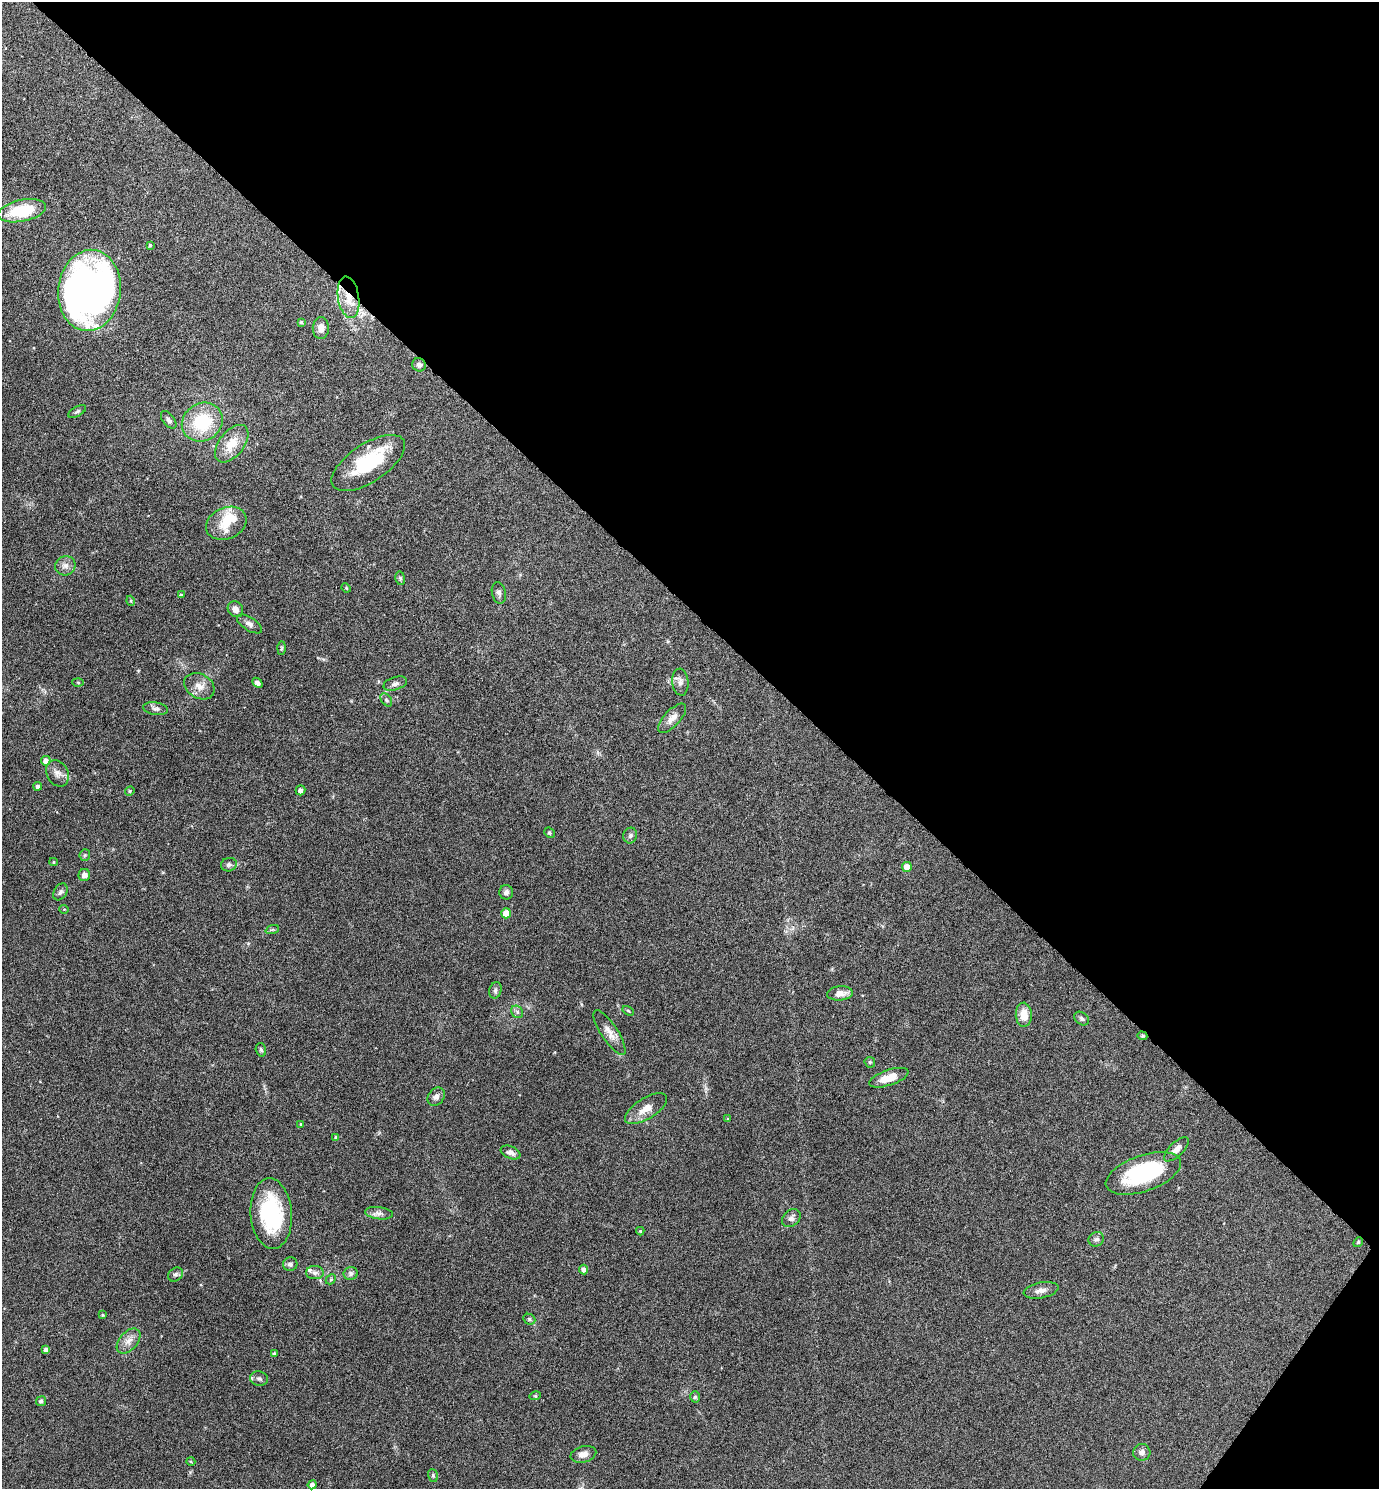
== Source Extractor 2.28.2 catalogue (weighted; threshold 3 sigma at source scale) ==
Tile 8 of 4 x 4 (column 4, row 2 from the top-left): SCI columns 4286-5662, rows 2981-4467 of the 5958 x 5955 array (HDU 1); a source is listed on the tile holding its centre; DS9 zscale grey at full resolution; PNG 1381 x 1491 px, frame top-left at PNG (2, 2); each listed source drawn as its Kron ellipse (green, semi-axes under 4 px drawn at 4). Shown black and unused: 42% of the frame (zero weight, under 4 of 8 exposures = <1% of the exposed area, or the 3 px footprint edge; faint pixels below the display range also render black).
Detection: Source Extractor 2.28.2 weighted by HDU 2 'WHT'; one run over the whole footprint, this tile lists its part. Background 0.116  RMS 0.0051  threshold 0.0209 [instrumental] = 3 sigma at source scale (4.09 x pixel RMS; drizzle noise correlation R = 1.36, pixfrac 0.8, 0.05/0.05 arcsec/px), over >= 5 px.
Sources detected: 99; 3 inside a brighter object's white glare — neither listed nor drawn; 3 inside a brighter listed object's ellipse — not listed separately; the other 93 listed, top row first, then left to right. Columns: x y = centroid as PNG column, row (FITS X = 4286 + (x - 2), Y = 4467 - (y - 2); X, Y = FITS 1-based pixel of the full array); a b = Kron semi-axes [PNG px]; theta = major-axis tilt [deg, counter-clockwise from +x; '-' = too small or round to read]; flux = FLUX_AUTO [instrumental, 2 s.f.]
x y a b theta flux
22 211 24 11 12 21
150 245 4 3 - 0.79
89 290 41 31 83 220
348 297 21 10 -81 8.9
301 322 4 4 - 0.63
321 328 11 8 88 3.1
419 365 7 6 - 1.6
77 411 10 5 29 0.98
169 420 10 5 -51 1.5
202 422 21 18 33 24
232 444 22 12 51 8.7
368 463 42 19 33 28
226 523 21 15 24 8.4
65 566 10 9 - 2.6
400 578 7 4 -80 0.7
346 588 5 4 - 0.46
499 593 11 7 -77 1.7
181 595 3 3 - 0.61
131 601 5 3 - 0.46
235 609 8 7 - 2.8
249 624 14 6 -33 2
282 648 7 4 88 0.63
78 682 5 3 - 0.42
680 682 13 8 -85 2.2
257 683 5 3 - 1.6
395 684 12 6 17 1.8
199 686 16 12 -31 4.7
386 700 7 5 -52 0.91
155 709 13 6 -10 1.7
672 718 18 8 46 3.5
46 761 5 5 - 2.7
57 773 14 10 -62 3.2
38 786 4 4 - 1.3
301 790 5 4 - 1.9
130 791 5 4 - 0.58
549 833 5 4 - 0.61
630 835 8 6 74 1.2
85 855 6 5 - 0.7
54 862 4 4 - 0.57
229 865 8 6 14 1.4
907 867 5 5 - 4.7
84 875 6 6 - 2.8
60 892 9 6 58 1.4
506 892 7 7 - 1.6
64 909 5 3 - 0.39
506 913 5 5 - 7.9
272 930 7 4 18 0.69
495 990 8 6 75 1.2
840 993 13 7 5 4.1
628 1011 6 4 -31 0.54
517 1012 7 5 -49 1.1
1024 1015 12 8 -88 6.1
1082 1019 8 6 -36 1.1
609 1033 26 8 -57 4.4
1142 1036 5 4 - 0.62
261 1050 7 5 -73 0.91
870 1062 6 5 - 0.6
889 1078 20 7 19 6.8
436 1097 10 7 53 1.9
646 1109 24 10 32 5.9
728 1119 4 3 - 0.54
301 1124 3 3 - 0.57
336 1137 4 4 - 0.59
1176 1149 16 7 44 3.1
511 1152 10 6 -23 1.9
1143 1173 39 18 19 42
379 1213 14 6 -7 2.2
271 1214 35 20 -86 39
791 1218 10 7 42 1.8
640 1231 4 4 - 0.51
1096 1239 8 7 - 1.5
1358 1242 5 4 - 0.56
290 1264 7 7 - 1.4
584 1270 5 4 - 1.8
315 1273 9 6 1 1.7
351 1273 7 6 - 1.3
175 1274 8 6 42 1.2
331 1279 6 4 47 0.6
1041 1290 17 7 12 2.9
102 1315 3 3 - 0.55
529 1319 6 5 - 0.74
128 1341 14 9 48 3.7
46 1350 4 4 - 2
274 1354 4 4 - 0.86
259 1379 9 7 -16 1.5
535 1396 6 3 17 0.46
695 1397 5 5 - 0.83
41 1401 5 4 - 1.1
1142 1452 8 8 - 2
583 1454 13 8 15 3.1
191 1462 4 3 - 0.43
433 1475 6 5 - 0.73
312 1485 4 4 - 1.9
Overlapping masked pixels (flux is a lower limit): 2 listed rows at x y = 348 297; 1142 1036